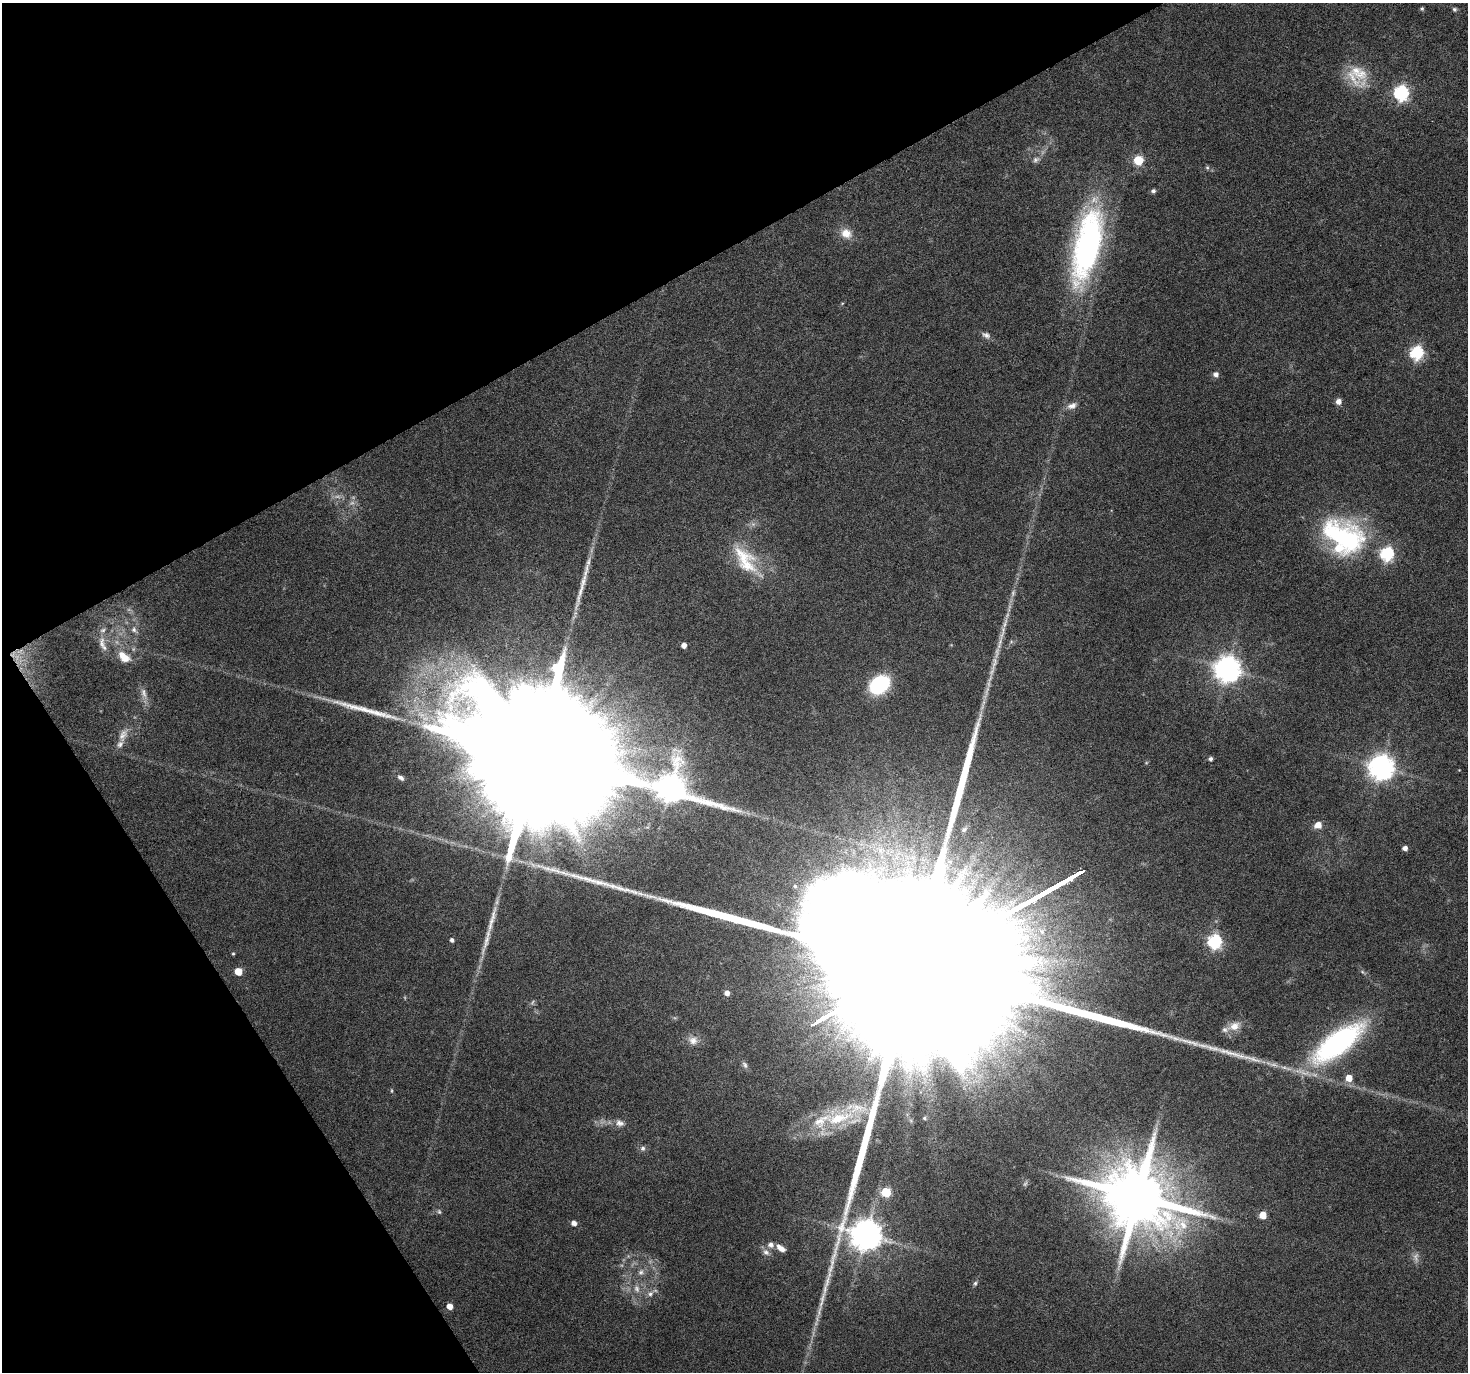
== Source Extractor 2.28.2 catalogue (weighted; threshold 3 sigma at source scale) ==
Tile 5 of 4 x 4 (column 1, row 2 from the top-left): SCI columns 1-1466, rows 2857-4226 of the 5868 x 5773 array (HDU 1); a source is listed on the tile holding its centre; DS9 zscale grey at full resolution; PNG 1470 x 1374 px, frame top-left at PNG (2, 3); no overlay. Shown black and unused: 28% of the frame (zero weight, under 4 of 8 exposures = <1% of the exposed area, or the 3 px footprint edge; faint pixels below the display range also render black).
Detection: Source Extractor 2.28.2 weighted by HDU 2 'WHT'; one run over the whole footprint, this tile lists its part. Background 0.0491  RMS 0.0031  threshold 0.0126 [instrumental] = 3 sigma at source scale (4.09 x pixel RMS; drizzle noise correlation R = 1.36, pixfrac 0.8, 0.0396/0.0396 arcsec/px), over >= 5 px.
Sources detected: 91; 10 too faint to see at this stretch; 3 long thin detections or spike segments (spike, bleed or trail) — not listed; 12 inside a brighter listed object's ellipse — not listed separately; the other 66 listed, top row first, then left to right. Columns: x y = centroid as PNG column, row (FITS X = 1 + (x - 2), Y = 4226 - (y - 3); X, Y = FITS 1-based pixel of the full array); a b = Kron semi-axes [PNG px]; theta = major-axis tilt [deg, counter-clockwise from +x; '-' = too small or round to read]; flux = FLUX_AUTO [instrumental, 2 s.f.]
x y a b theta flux
1422 9 5 5 - 0.47
1454 9 6 6 - 0.59
1361 74 25 16 39 6.8
1401 93 7 6 - 65
1036 159 11 7 21 1.2
1138 160 5 5 - 17
1207 167 6 5 - 0.46
1153 191 5 5 - 0.79
846 233 14 12 -29 3.7
1087 245 79 26 77 82
986 335 11 7 -29 1.2
1417 353 6 6 - 46
1216 374 6 5 - 1.5
1338 401 5 5 - 2
1072 406 14 8 23 1.8
1342 537 59 37 -30 45
1387 554 6 6 - 49
743 558 41 24 -71 13
134 630 8 7 - 1
1002 633 30 7 74 4.1
102 644 19 8 86 2.4
684 645 4 4 - 1.9
122 655 13 10 -89 3.3
994 663 26 7 76 3.7
1227 669 8 8 - 340
879 685 15 12 36 33
986 692 31 5 71 3.5
144 693 16 7 -75 2
123 735 21 11 64 3.1
536 756 64 29 27 40000
1210 759 4 4 - 0.79
1381 767 8 8 - 310
401 778 9 6 -36 1.2
670 789 19 10 -20 390
1318 825 7 6 - 3
964 829 8 6 28 0.7
1405 848 4 4 - 1.5
795 886 6 5 - 0.58
452 940 5 4 - 0.86
486 941 44 6 73 5
1214 942 6 6 - 56
233 954 4 4 - 0.35
931 957 222 57 32 150000
238 972 5 5 - 6.2
727 993 5 5 - 1.8
1234 1026 18 11 23 3.5
693 1040 14 12 -13 2.7
1337 1043 46 17 37 78
1349 1078 6 6 - 3.9
391 1091 7 3 -90 0.36
839 1118 49 16 16 19
924 1118 7 6 - 0.93
620 1123 12 9 -19 1.9
643 1148 7 7 - 0.96
886 1192 6 5 - 17
1138 1197 19 16 -21 3300
439 1212 7 5 -63 0.54
1263 1215 5 5 - 5.2
574 1223 5 5 - 1.6
771 1245 8 8 - 1.5
781 1248 11 6 -35 2.2
766 1252 11 8 -43 1.5
641 1272 10 7 61 1.3
975 1283 6 5 - 0.56
650 1294 9 7 45 1.3
450 1306 5 4 - 3.2